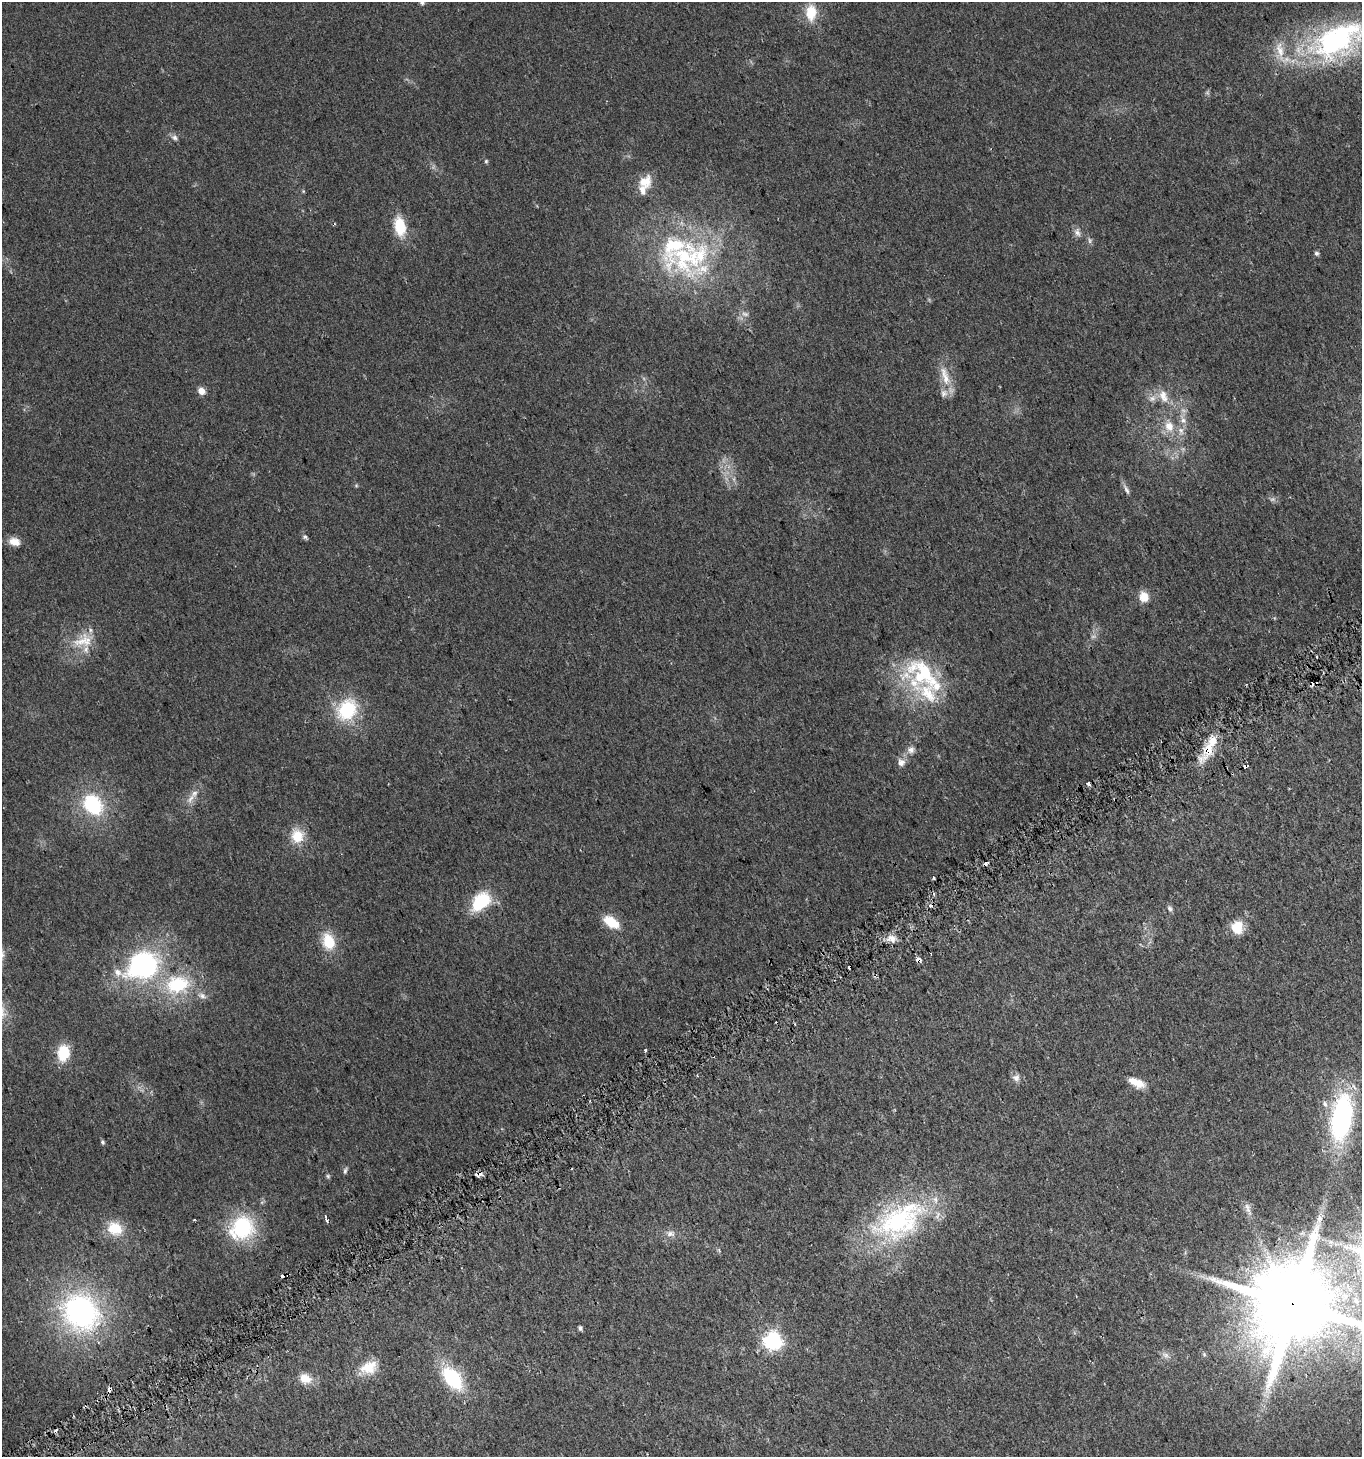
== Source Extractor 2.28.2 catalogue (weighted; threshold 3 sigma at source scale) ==
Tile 7 of 4 x 4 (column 3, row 2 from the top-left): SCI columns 2844-4203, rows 2943-4397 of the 5747 x 5880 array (HDU 1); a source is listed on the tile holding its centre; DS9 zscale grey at full resolution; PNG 1364 x 1459 px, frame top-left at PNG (2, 2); no overlay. Shown black and unused: <1% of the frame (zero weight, under 2 of 3 exposures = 2% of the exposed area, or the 3 px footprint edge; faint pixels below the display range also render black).
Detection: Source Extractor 2.28.2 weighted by HDU 2 'WHT'; one run over the whole footprint, this tile lists its part. Background 0.0449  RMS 0.008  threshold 0.036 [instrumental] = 3 sigma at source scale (4.5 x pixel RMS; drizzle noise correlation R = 1.50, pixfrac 1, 0.0396/0.0396 arcsec/px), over >= 5 px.
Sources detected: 100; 2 too faint to see at this stretch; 9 cosmic-ray / hot-pixel residue — not listed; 16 inside a brighter listed object's ellipse — not listed separately; the other 73 listed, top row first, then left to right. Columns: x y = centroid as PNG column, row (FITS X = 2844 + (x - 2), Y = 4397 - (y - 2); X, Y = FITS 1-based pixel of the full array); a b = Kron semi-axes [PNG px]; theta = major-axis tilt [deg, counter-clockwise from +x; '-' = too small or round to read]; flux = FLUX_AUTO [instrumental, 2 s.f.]
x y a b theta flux
422 2 7 6 - 2.2
811 12 18 12 89 18
1338 40 77 38 26 180
174 138 9 6 -33 2.6
486 161 5 4 - 1
645 181 18 16 29 13
400 226 21 12 -80 23
1077 232 13 8 -74 3.9
1090 241 9 4 -89 1.8
1316 253 6 6 - 1.7
686 258 74 56 -2 140
745 314 11 5 -18 2.7
945 376 33 10 -72 14
201 391 7 6 - 6.7
1163 396 20 12 -69 11
1183 420 12 6 -74 4.6
1169 426 16 13 -70 12
356 486 6 4 0 0.94
1126 489 16 5 -62 3.2
305 537 9 5 -41 1.8
14 542 12 9 -15 8
1144 597 11 9 -73 10
83 641 31 17 20 21
928 693 98 25 -55 58
347 710 25 21 53 43
1209 749 21 15 58 18
911 750 10 9 - 4.3
901 762 10 10 - 5.1
1246 766 5 3 - 14
1088 783 4 3 - 9
190 799 17 7 60 5.9
93 804 23 18 -51 52
297 836 17 15 -77 17
933 877 3 3 - 1.8
481 901 19 13 45 43
1170 908 8 6 -47 2.3
611 922 18 10 -33 19
1237 927 15 13 88 15
891 939 13 9 0 5.7
328 941 19 13 -74 21
919 960 5 4 - 5.7
141 965 35 26 23 140
177 985 31 23 8 54
645 1050 4 3 - 1.2
63 1053 16 12 81 23
1016 1078 11 10 - 4.1
1137 1083 21 9 -23 11
1341 1117 48 21 81 130
102 1142 6 4 -64 1.4
345 1171 9 4 74 1.7
477 1174 5 3 - 21
328 1176 6 6 - 1.2
1247 1208 17 5 -71 3.9
325 1216 4 3 - 3.6
1319 1219 15 5 79 5.5
194 1220 3 2 - 0.84
897 1221 82 39 32 140
242 1228 26 23 41 64
115 1229 17 14 -29 22
670 1234 12 8 -5 4.6
719 1250 5 4 - 1.2
1356 1301 12 9 -58 8.1
1293 1305 24 23 - 12000
81 1312 42 37 -49 170
580 1328 5 4 - 1.8
773 1341 7 7 - 250
1204 1354 6 4 -47 1.2
1165 1355 11 7 -27 3.5
369 1367 23 16 22 17
305 1378 17 13 -24 9.8
452 1378 23 14 -52 58
109 1390 4 3 - 17
55 1430 4 3 - 3.7
Overlapping masked pixels (flux is a lower limit): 6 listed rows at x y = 1209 749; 1246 766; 919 960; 477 1174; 1293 1305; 109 1390
Isophote crosses this tile's border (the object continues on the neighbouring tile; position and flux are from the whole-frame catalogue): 3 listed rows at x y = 422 2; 1338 40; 1293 1305